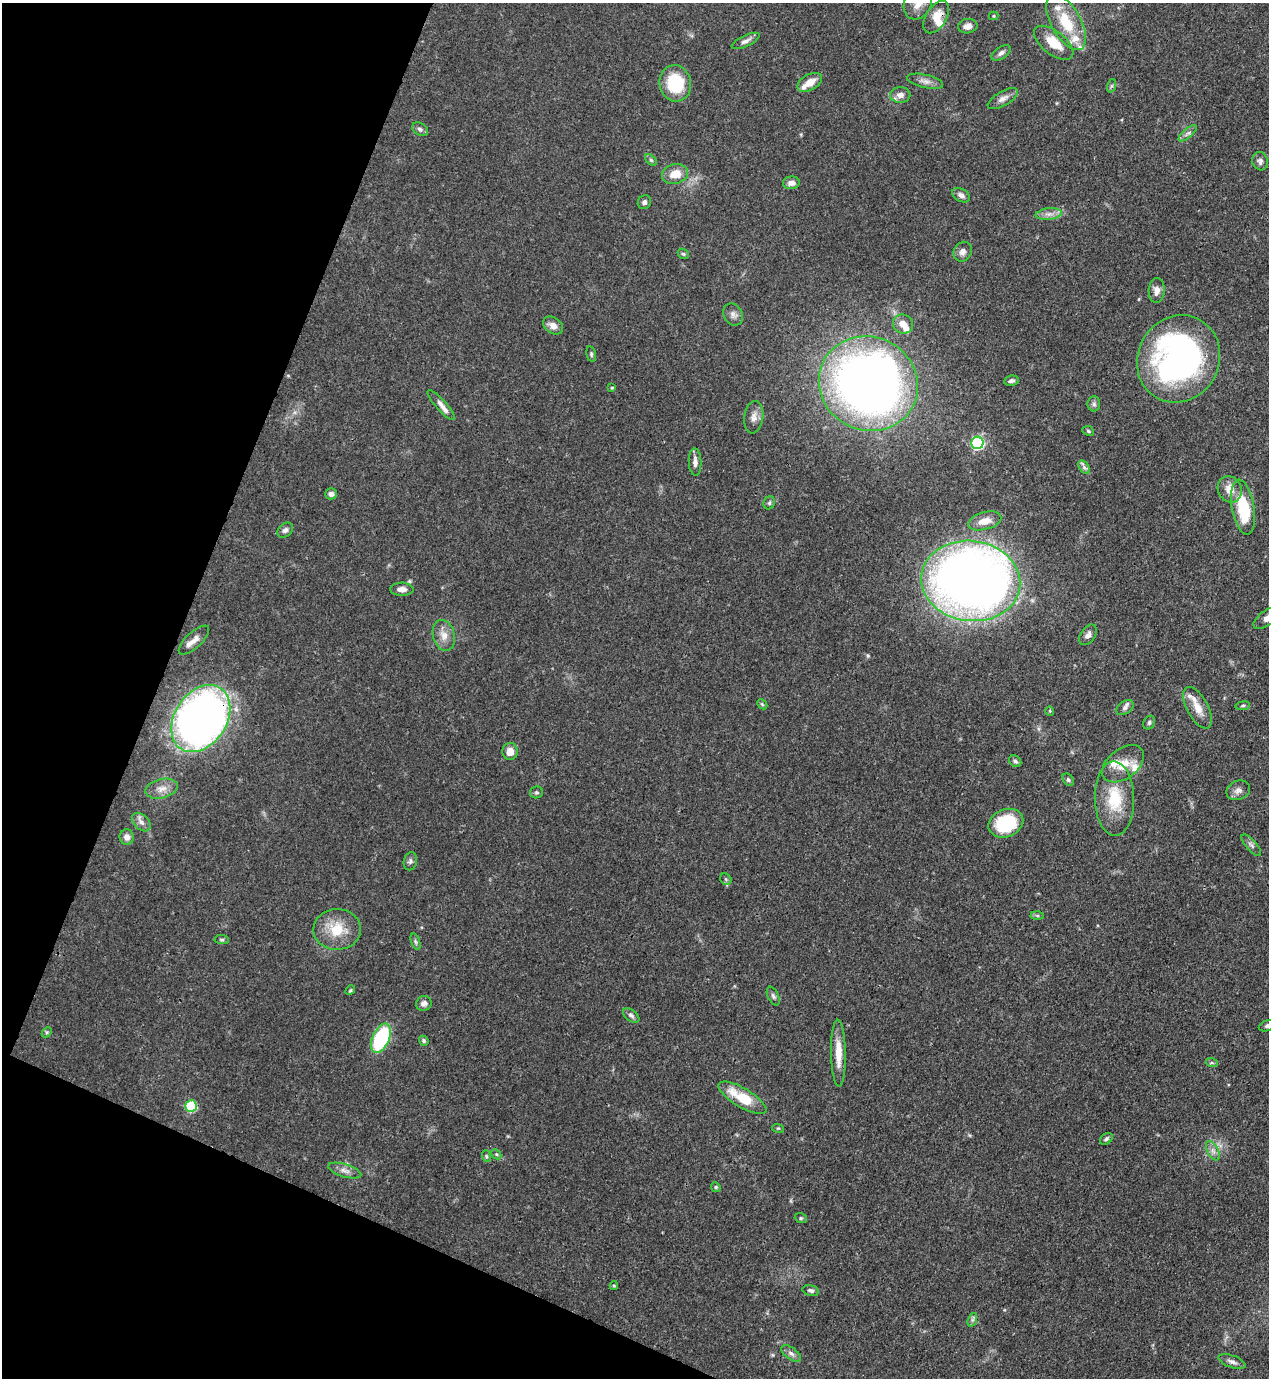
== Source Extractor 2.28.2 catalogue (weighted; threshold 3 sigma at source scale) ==
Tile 9 of 4 x 4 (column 1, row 3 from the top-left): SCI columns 222-1488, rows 1416-2791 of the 5643 x 5582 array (HDU 1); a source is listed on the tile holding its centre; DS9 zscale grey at full resolution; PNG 1271 x 1380 px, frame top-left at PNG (2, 3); each listed source drawn as its Kron ellipse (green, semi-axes under 4 px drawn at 4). Shown black and unused: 20% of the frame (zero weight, under 3 of 4 exposures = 7% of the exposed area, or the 3 px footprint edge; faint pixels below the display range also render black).
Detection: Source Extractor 2.28.2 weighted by HDU 2 'WHT'; one run over the whole footprint, this tile lists its part. Background 0.0656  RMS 0.0035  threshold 0.0157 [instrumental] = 3 sigma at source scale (4.5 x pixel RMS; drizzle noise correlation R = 1.50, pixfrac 1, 0.05/0.05 arcsec/px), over >= 5 px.
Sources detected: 112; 9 inside a brighter listed object's ellipse — not listed separately; the other 103 listed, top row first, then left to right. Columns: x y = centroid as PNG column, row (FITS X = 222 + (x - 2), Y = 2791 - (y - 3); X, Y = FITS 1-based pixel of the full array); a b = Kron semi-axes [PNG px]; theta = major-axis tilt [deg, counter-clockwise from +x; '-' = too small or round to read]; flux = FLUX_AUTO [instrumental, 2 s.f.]
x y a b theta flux
918 3 17 13 62 4
994 16 5 4 - 0.4
936 17 18 10 58 5.1
1066 22 31 15 -61 13
968 26 9 7 8 2.1
746 41 15 5 25 1.6
1054 43 23 11 -38 8
1001 53 10 6 34 1.4
925 81 18 6 -13 2.1
810 82 13 8 30 4.1
675 83 18 16 -77 17
1111 86 7 4 71 0.57
900 95 10 8 -1 2.2
1003 99 17 7 30 2.1
420 129 8 6 -29 1
1188 133 11 4 40 1.1
651 160 7 4 -44 0.58
1260 161 9 7 -72 1.3
675 174 13 9 12 5.4
791 183 8 6 6 1.9
961 195 10 6 -27 1.4
644 202 7 6 - 1.1
1049 214 13 6 7 2
963 252 10 8 59 1.8
683 254 6 5 - 0.5
1157 290 12 8 87 2.4
733 314 12 9 -59 1.7
903 324 10 9 - 3.1
553 326 11 8 -34 2.4
591 354 8 4 -78 0.64
1178 359 44 40 60 120
1011 381 7 5 9 1
868 384 50 46 -25 290
612 388 4 4 - 0.37
1094 404 7 6 - 0.92
441 405 19 5 -48 2.4
754 417 16 9 82 2.5
1088 431 6 4 -24 0.51
977 443 6 6 - 48
695 462 13 6 -87 2
1084 467 7 4 -56 0.97
1230 489 13 11 -62 4.1
331 494 6 5 - 1.4
769 503 7 5 65 0.69
1243 507 28 11 -80 18
985 521 17 8 15 4.2
285 530 9 6 42 1.1
971 581 50 40 -7 380
402 589 11 6 1 2.3
1268 617 17 7 34 3.4
444 635 16 11 -75 3.5
1088 635 11 7 56 1.7
194 640 19 8 43 2.7
762 704 6 4 -44 0.46
1243 706 7 3 8 0.55
1125 708 10 6 34 1.2
1198 708 23 10 -61 5.4
1050 711 4 4 - 0.38
201 719 36 26 57 260
1149 723 7 5 60 0.76
510 751 8 7 - 3.3
1015 761 7 5 -38 0.83
1123 764 24 15 37 6.8
1068 780 7 5 -50 0.71
162 789 16 9 13 3.1
1238 790 12 9 23 2
536 792 6 6 - 0.64
1114 798 37 20 -89 15
141 822 11 7 -45 1.8
1006 823 18 13 24 22
127 837 7 7 - 2.1
1251 845 13 5 -48 1.2
410 861 9 6 77 1.1
726 879 6 5 - 0.55
1037 915 6 4 -2 0.57
337 929 23 20 1 11
222 940 7 4 -5 0.57
415 942 8 3 -71 0.62
350 990 5 4 - 0.43
773 996 10 5 -64 1
424 1003 8 7 - 1.4
631 1015 9 5 -37 0.99
1268 1026 9 5 18 0.92
47 1032 6 4 44 0.49
381 1038 15 8 65 31
424 1041 5 4 - 0.6
838 1053 33 7 -89 6.3
1212 1063 6 4 -19 0.53
742 1098 27 9 -31 12
191 1106 6 5 - 25
778 1128 6 4 -17 0.41
1106 1139 7 5 37 0.75
1213 1151 10 5 -63 1.6
496 1154 6 4 -44 0.56
486 1156 6 4 -72 0.51
345 1171 17 6 -17 2.1
716 1187 5 4 - 0.48
801 1218 6 5 - 0.57
614 1285 4 4 - 0.41
811 1291 8 5 -14 1
972 1320 7 4 71 0.77
791 1353 11 6 -36 1.3
1232 1362 14 6 -20 1.6
Overlapping masked pixels (flux is a lower limit): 3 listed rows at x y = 936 17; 971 581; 201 719
Isophote crosses this tile's border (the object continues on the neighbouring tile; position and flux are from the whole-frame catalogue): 3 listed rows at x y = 918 3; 1268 617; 1268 1026